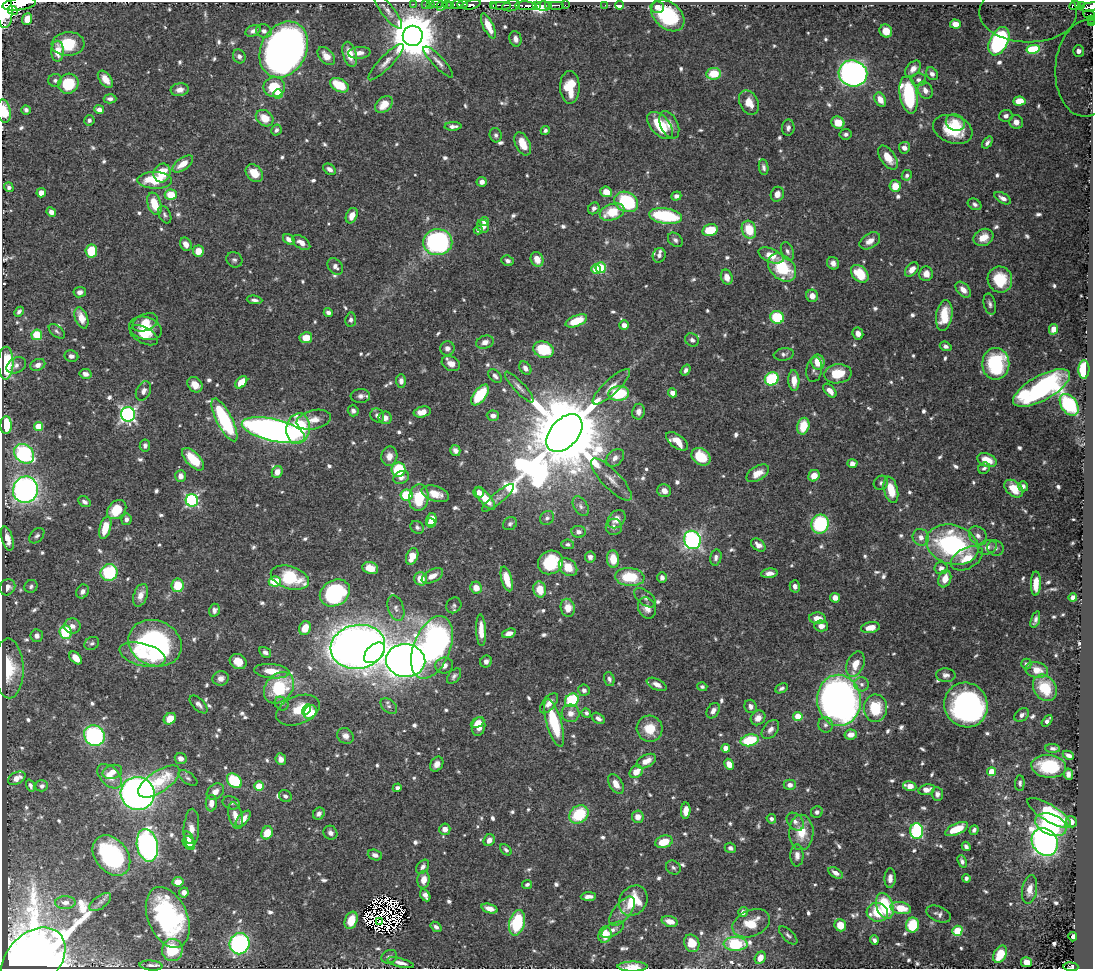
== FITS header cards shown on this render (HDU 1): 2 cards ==
NAXIS1  =                 1091
NAXIS2  =                  967

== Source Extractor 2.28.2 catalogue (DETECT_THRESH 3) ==
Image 1091 x 967 px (HDU 1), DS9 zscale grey, 1 PNG px = 1 image px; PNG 1095 x 971 px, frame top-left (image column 1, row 967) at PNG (2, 2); each listed source drawn as its Kron ellipse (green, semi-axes under 4 px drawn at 4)
Background 0.624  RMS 0.008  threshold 0.024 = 3 sigma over >= 5 px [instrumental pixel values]
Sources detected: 842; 9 with non-positive FLUX_AUTO (blend fragments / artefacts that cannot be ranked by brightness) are neither listed nor drawn; of the other 833, the 500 brightest by FLUX_AUTO listed and drawn (333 fainter detections omitted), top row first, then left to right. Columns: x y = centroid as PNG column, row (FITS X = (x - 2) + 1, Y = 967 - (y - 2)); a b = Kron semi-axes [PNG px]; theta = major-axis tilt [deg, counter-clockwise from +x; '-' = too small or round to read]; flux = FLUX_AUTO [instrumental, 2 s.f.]
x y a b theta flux
19 4 17 6 8 1500
413 4 2 2 - 9
425 4 3 2 - 8.4
431 4 2 2 - 10
437 4 5 2 - 17
442 4 7 3 64 11
447 4 3 3 - 19
458 4 6 3 10 250
462 4 5 3 - 230
451 5 4 4 - 53
471 5 10 4 14 440
501 5 10 2 0 160
536 5 4 3 - 56
549 5 3 3 - 150
556 5 8 2 0 110
565 5 3 2 - 37
605 5 2 2 - 4.2
620 5 4 3 - 18
1082 5 4 2 - 43
493 6 3 2 - 68
511 6 9 5 14 220
526 6 10 3 -2 480
543 6 7 4 2 110
1075 6 6 3 9 88
657 7 7 6 - 2.8
1089 7 9 4 12 270
4 10 18 8 -88 640
13 10 5 3 - 160
388 11 21 6 -52 3.4
1028 12 49 30 0 220
1089 14 6 2 -6 8.4
668 16 19 13 -40 39
27 19 6 5 - 6.3
1092 19 2 2 - 5.8
1092 23 2 2 - 8.1
955 24 5 4 - 3.4
488 26 13 5 -65 8.2
253 31 8 5 24 2.1
264 31 8 6 -18 2.4
886 31 7 6 - 6.5
413 36 10 10 - 2800
516 39 8 6 -74 2.6
999 41 15 9 64 91
68 44 16 12 3 18
1033 49 7 4 10 9.9
284 50 29 22 62 550
57 51 10 6 90 8.3
1079 51 6 5 - 11
359 53 11 6 4 3.6
350 54 13 6 -74 6.7
239 56 7 6 - 1.9
326 56 10 7 -46 5.1
386 62 24 6 46 4.4
438 62 20 5 -47 3.2
1087 68 48 31 86 160
913 69 9 6 49 3.3
853 73 14 13 - 290
714 74 7 6 - 15
932 74 7 5 -56 2.5
105 79 10 5 -53 5.6
55 80 7 6 - 1.7
918 80 7 6 - 2.1
68 84 10 9 - 22
339 85 10 6 -29 17
274 87 11 10 - 19
570 87 16 9 -90 18
180 90 9 6 7 3.8
925 90 9 7 -60 3.8
278 94 5 4 - 13
909 95 19 8 -80 55
110 99 6 4 -2 1.8
880 100 7 5 -62 5.7
1019 101 6 4 5 5.6
749 103 13 9 -62 7.7
384 105 10 7 42 7
26 110 5 4 - 1.7
99 110 5 4 - 3.5
4 111 11 7 -81 13
1006 116 7 6 - 2.5
265 118 9 7 -37 8.8
89 120 5 5 - 1.4
955 122 10 8 -23 5.9
1016 122 7 6 - 4.6
838 123 7 6 - 8.6
660 125 16 9 -48 23
669 125 14 8 -64 4.8
453 126 8 4 2 2.4
788 128 8 6 84 2.1
953 129 20 14 -19 23
276 130 6 5 - 1.6
545 130 5 4 - 1.5
846 134 6 5 - 1.7
496 135 7 6 - 1.6
987 143 7 4 51 1.6
523 144 12 7 -64 9
904 148 6 5 - 3.3
888 157 14 7 -55 8.1
183 164 12 6 36 7.4
764 167 8 4 -81 1.8
329 169 7 5 -33 2.7
162 173 9 8 - 14
254 173 10 7 -45 8.4
907 175 5 5 - 1.8
155 180 17 8 -1 18
482 182 5 4 - 3.1
895 186 6 5 - 8.6
9 187 5 4 - 1.7
606 192 6 5 - 8.2
41 193 5 4 - 3.7
777 194 7 6 - 4.1
171 195 6 5 - 13
676 196 5 4 - 2.1
1003 198 9 5 -29 2.6
626 202 12 9 -26 51
154 204 11 6 -72 14
975 204 7 5 -31 1.6
594 208 6 5 - 2.1
51 212 5 4 - 3.2
612 212 13 8 20 17
165 215 9 6 -63 1.5
352 216 8 5 66 5.1
665 216 17 7 -8 42
484 221 4 4 - 6.4
483 226 7 6 - 3.2
478 230 4 4 - 1.8
710 230 8 6 14 15
749 230 9 7 -72 15
983 237 10 8 28 7.1
289 239 6 4 -34 3.5
675 240 8 6 -44 1.8
870 241 11 7 33 4.4
301 242 10 5 -34 4.3
438 242 14 13 - 120
186 244 7 5 -61 4.3
91 251 6 6 - 19
198 251 5 5 - 7.2
787 251 9 6 -67 2
659 255 7 6 - 1.8
771 255 13 7 -22 9.4
537 259 7 6 - 6.3
234 260 8 7 - 1.7
507 261 6 5 - 1.9
833 263 6 5 - 2.6
335 266 9 6 -50 2.6
601 268 5 5 - 29
782 268 16 11 -45 29
596 269 5 4 - 11
912 269 8 5 50 5
860 274 10 7 -46 16
926 274 7 7 - 4.2
727 277 8 5 -72 5.1
1000 279 13 12 - 17
963 290 9 6 -46 3.6
80 292 6 5 - 2.2
812 296 6 6 - 4.5
254 300 8 4 -6 1.9
990 304 11 6 -76 1.9
19 312 5 4 - 1.5
328 313 4 4 - 2
944 316 15 8 81 16
777 317 7 6 - 29
81 318 11 6 -69 7.4
351 320 7 5 83 1.6
576 321 11 5 23 15
145 322 13 8 22 6.2
624 325 5 4 - 3.3
145 328 17 11 -16 11
1053 329 5 4 - 4.3
57 331 9 5 -40 1.5
858 334 6 5 - 3
37 335 5 5 - 17
144 335 15 8 -28 6.1
306 338 6 5 - 8.6
692 340 7 6 - 1.8
485 342 9 6 17 3.9
946 346 6 4 -20 1.9
447 348 7 7 - 2.8
544 350 10 8 -15 24
784 354 10 6 9 1.7
71 356 7 5 -9 2.2
818 362 7 6 - 12
6 363 16 7 89 31
451 364 10 7 -28 4.4
996 364 16 13 90 47
16 365 10 7 29 2.5
38 365 8 5 22 3
525 368 7 5 -55 2.8
814 369 12 8 81 2.1
686 370 6 4 53 1.8
1084 370 9 5 89 26
85 374 6 5 - 2.5
838 374 13 9 7 15
495 376 8 5 -47 2
772 379 7 6 - 44
401 381 6 5 - 2.6
794 381 10 5 -88 6.2
241 382 7 5 47 9
195 385 8 6 -49 5.8
519 387 20 5 -47 3
611 387 24 7 43 6.2
1042 388 32 12 29 140
143 391 10 7 65 3
830 391 8 5 -47 4.5
673 393 5 4 - 4.2
619 394 10 7 7 31
480 395 12 6 53 24
360 396 10 7 3 2.5
1069 405 12 8 -55 58
353 411 6 5 - 1.9
422 412 9 5 13 5.8
638 412 8 6 81 3.4
128 414 7 7 - 150
377 415 7 6 - 2.4
493 416 6 5 - 2.3
385 418 6 6 - 4
224 420 24 7 -62 55
314 420 17 9 13 6.7
6 425 9 5 89 22
38 426 4 4 - 16
803 426 8 6 76 14
298 429 15 12 80 42
273 430 32 11 -13 330
564 433 22 14 48 11000
677 441 13 6 -36 9.5
145 446 6 5 - 1.9
455 451 5 5 - 2.3
24 454 11 8 -45 71
389 456 10 8 79 4.9
701 457 10 8 -36 16
615 458 10 7 44 3.3
193 459 14 6 -46 15
987 460 10 6 -21 9.4
852 463 5 4 - 2.9
984 468 6 5 - 1.5
399 470 7 7 - 31
277 472 6 5 - 4.9
758 473 12 7 31 6.2
181 476 6 5 - 3.6
814 476 6 5 - 6.6
401 477 8 6 27 2.5
611 479 28 9 -46 6.7
881 483 7 6 - 1.4
1023 486 5 5 - 1.6
1014 489 10 7 -41 9.5
25 490 13 12 - 230
891 490 13 7 -76 13
664 491 7 6 - 3.7
479 492 5 5 - 3.2
435 494 14 7 -17 7.7
406 495 6 5 - 25
419 498 13 10 84 22
498 498 20 5 40 3.5
485 499 14 5 -50 11
192 500 6 6 - 89
85 502 7 5 -35 2.2
581 506 11 6 -57 2.3
117 510 11 8 43 15
547 518 7 6 - 1.9
126 519 6 5 - 2.1
432 519 6 5 - 6.9
616 519 10 7 46 5
431 523 4 4 - 6.8
510 524 7 6 - 1.5
820 524 9 8 - 43
417 527 7 6 - 1.6
614 527 8 8 - 2.8
105 528 11 5 75 11
578 532 7 6 - 2.3
37 536 9 6 47 1.6
978 536 10 8 -52 2.9
921 537 9 8 - 3.7
7 538 12 5 -74 5.8
692 540 9 8 - 130
568 544 6 4 -8 1.4
758 545 8 5 -38 3.4
952 545 27 19 -18 87
987 547 9 7 20 2.9
996 548 8 7 - 1.8
412 556 8 6 68 10
590 557 6 5 - 2.6
716 557 8 5 76 1.9
967 558 17 10 28 9.6
613 559 8 6 -85 10
550 562 13 11 29 29
568 567 10 8 -43 9.3
370 568 8 6 -18 8.3
941 568 6 6 - 2.8
109 573 8 8 - 37
769 573 8 5 7 3.2
432 576 11 6 27 5.1
630 577 15 9 -5 23
290 578 20 11 -17 30
662 578 5 4 - 2.1
421 579 7 6 - 8.2
507 579 13 5 -74 11
945 579 9 6 71 6.9
275 581 6 5 - 20
1036 583 12 5 88 6.9
178 585 7 6 - 17
31 586 7 6 - 1.6
795 586 6 5 - 2.2
7 587 8 7 - 3.6
476 588 6 5 - 6.5
540 589 8 6 -77 8.5
82 591 7 6 - 2.3
335 593 16 12 31 70
140 595 12 7 70 4.6
1073 597 4 4 - 2.3
645 598 13 7 -40 2.4
835 598 5 5 - 3.6
454 605 8 7 - 1.6
396 608 13 7 -71 3.3
568 608 9 7 -76 7
647 608 11 8 -62 4.8
214 610 6 5 - 2.1
817 618 8 6 -5 5.9
1035 620 9 4 72 1.9
72 626 8 7 - 3.4
821 626 7 5 -1 3.4
305 628 7 5 65 8.1
870 628 9 5 10 6.9
481 630 16 5 -87 6.8
65 632 7 6 - 35
509 633 7 4 19 3
37 636 6 6 - 2.5
92 643 8 6 30 1.5
155 643 27 22 -23 120
358 647 27 22 10 600
432 647 33 18 68 180
265 652 6 5 - 1.9
375 653 12 8 44 60
142 655 23 11 -15 16
76 658 7 5 -46 7.3
406 661 20 16 -4 810
486 661 6 5 - 2.3
238 662 9 7 -31 6.7
855 664 13 8 67 7.6
1026 664 5 5 - 1.6
444 665 9 8 - 3.4
9 668 30 14 -89 22
1037 670 11 8 -12 7.8
272 671 18 7 -5 10
946 675 10 6 -3 2.4
454 676 9 5 50 1.8
221 678 8 7 - 3.4
609 679 7 5 -75 1.6
657 684 11 5 -25 3.3
862 684 7 7 - 2
702 687 5 4 - 1.5
279 688 17 13 49 36
782 688 6 4 27 1.6
1045 688 14 11 -57 18
584 690 6 5 - 1.9
572 700 7 6 - 35
839 700 25 22 -85 410
549 703 12 6 51 4.5
199 704 11 6 -45 2.3
282 704 7 6 - 1.6
966 705 22 21 - 180
389 706 9 6 -41 1.8
751 706 6 6 - 2.5
875 708 14 11 -89 21
298 710 23 14 21 17
307 710 6 4 59 7.5
713 711 8 6 57 3
310 712 7 6 - 12
571 713 9 8 - 4.6
586 713 5 4 - 1.5
1022 715 8 6 38 2.3
798 716 4 4 - 15
598 718 7 5 -35 2.1
758 718 8 6 48 3.6
170 719 6 5 - 10
1047 721 6 4 51 2
477 723 7 4 28 3.6
554 723 25 7 -74 30
825 725 8 7 - 2
479 727 9 6 77 6.6
650 729 13 13 - 12
770 729 11 7 51 3.1
851 735 6 5 - 4.9
94 736 11 10 - 88
345 736 8 7 - 2.8
750 740 9 5 14 29
726 748 4 4 - 5.4
1053 748 7 4 -3 1.9
1068 755 6 3 -26 2.3
181 759 6 5 - 3.2
281 759 6 5 - 3.4
646 761 11 6 28 5.6
437 764 8 6 57 3.6
729 764 6 4 -64 5.4
1049 766 17 11 -6 26
112 772 10 7 19 4.6
636 772 7 5 40 7.5
992 772 4 4 - 13
1068 774 6 4 -82 2.7
110 776 14 9 -46 6.8
17 778 9 6 27 5.8
188 778 11 5 -37 1.7
159 781 24 10 34 25
234 781 8 6 -39 33
1020 783 7 5 88 1.5
616 784 11 6 -59 5.7
790 785 6 5 - 3.5
30 786 6 4 -70 1.8
42 786 6 5 - 2.1
259 786 4 4 - 18
910 786 7 4 -10 5.4
397 788 4 4 - 1.8
927 790 8 5 11 4.5
215 792 9 7 41 4.7
138 793 17 16 - 320
937 794 7 6 - 2.2
285 796 7 5 -39 1.8
211 803 8 5 85 5
231 803 9 6 -19 1.6
686 811 8 4 86 5.7
817 812 6 5 - 1.8
1049 813 25 8 -32 45
319 814 6 5 - 2.2
579 814 10 8 38 28
235 816 13 7 -75 5.8
638 817 6 6 - 5.2
243 819 10 5 49 4.9
771 819 5 4 - 1.7
795 822 10 7 -47 2.6
1071 822 6 5 - 3.8
1051 825 16 10 -23 47
191 828 20 7 87 5.1
445 829 5 5 - 3.7
956 829 12 5 23 14
974 830 5 4 - 1.6
917 831 8 6 -87 55
801 832 18 12 90 12
267 833 7 5 62 10
330 833 7 6 - 2.2
189 838 6 4 -64 2.4
489 840 6 5 - 3.7
664 842 9 6 17 12
1045 842 14 12 -53 240
189 843 7 5 -56 4.5
147 845 16 10 -79 180
966 846 5 4 - 1.9
730 848 6 5 - 1.6
506 850 6 4 -44 1.5
375 855 7 5 -20 2.6
797 855 11 6 90 3.1
111 856 22 16 -52 72
962 861 6 4 -67 1.6
423 867 8 5 51 2.1
673 868 8 6 -43 1.7
836 873 8 5 -31 3.2
890 878 10 5 88 3.4
966 878 4 4 - 1.7
423 880 8 6 83 4.8
178 882 5 4 - 6
527 884 5 4 - 1.5
1030 890 15 7 80 5.2
184 892 5 4 - 3.1
425 895 6 4 -61 2.2
588 897 8 4 3 2.9
633 901 16 13 55 21
100 902 13 6 36 2.3
65 903 10 6 2 2.7
885 906 13 8 -72 30
489 908 8 4 -18 5.1
901 908 10 6 -11 11
622 911 17 8 51 4.9
743 912 5 5 - 2.3
877 912 11 9 -13 16
938 914 13 7 -22 2.4
168 917 32 19 -67 92
351 920 9 6 69 8.7
380 921 3 2 - 1.5
670 921 8 5 -15 5.3
517 923 13 7 76 37
751 923 19 13 22 13
840 925 6 6 - 9.7
912 925 7 6 - 22
436 927 6 4 -37 1.7
613 930 13 6 30 2.7
957 931 5 5 - 32
605 935 8 6 75 9.1
788 935 11 5 -45 1.7
1073 937 4 4 - 1.9
874 940 5 4 - 1.8
692 943 9 7 -65 11
239 944 10 10 - 95
736 944 12 7 -2 43
172 950 11 10 - 20
1000 954 9 6 62 14
389 957 8 6 27 1.8
760 958 6 5 - 5.8
33 959 37 26 44 1400
1027 962 5 5 - 6.5
401 963 13 4 -15 3.2
151 965 11 5 -5 2
633 967 15 5 0 6.1
1071 967 7 4 -4 110
At the frame edge (FLAGS 8, measured only in part): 11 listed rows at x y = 19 4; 1089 7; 4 10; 1028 12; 1089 14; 1092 19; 1092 23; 1087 68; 4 111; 633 967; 1071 967
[333 fainter detections neither listed nor drawn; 9 non-positive-flux detections neither listed nor drawn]